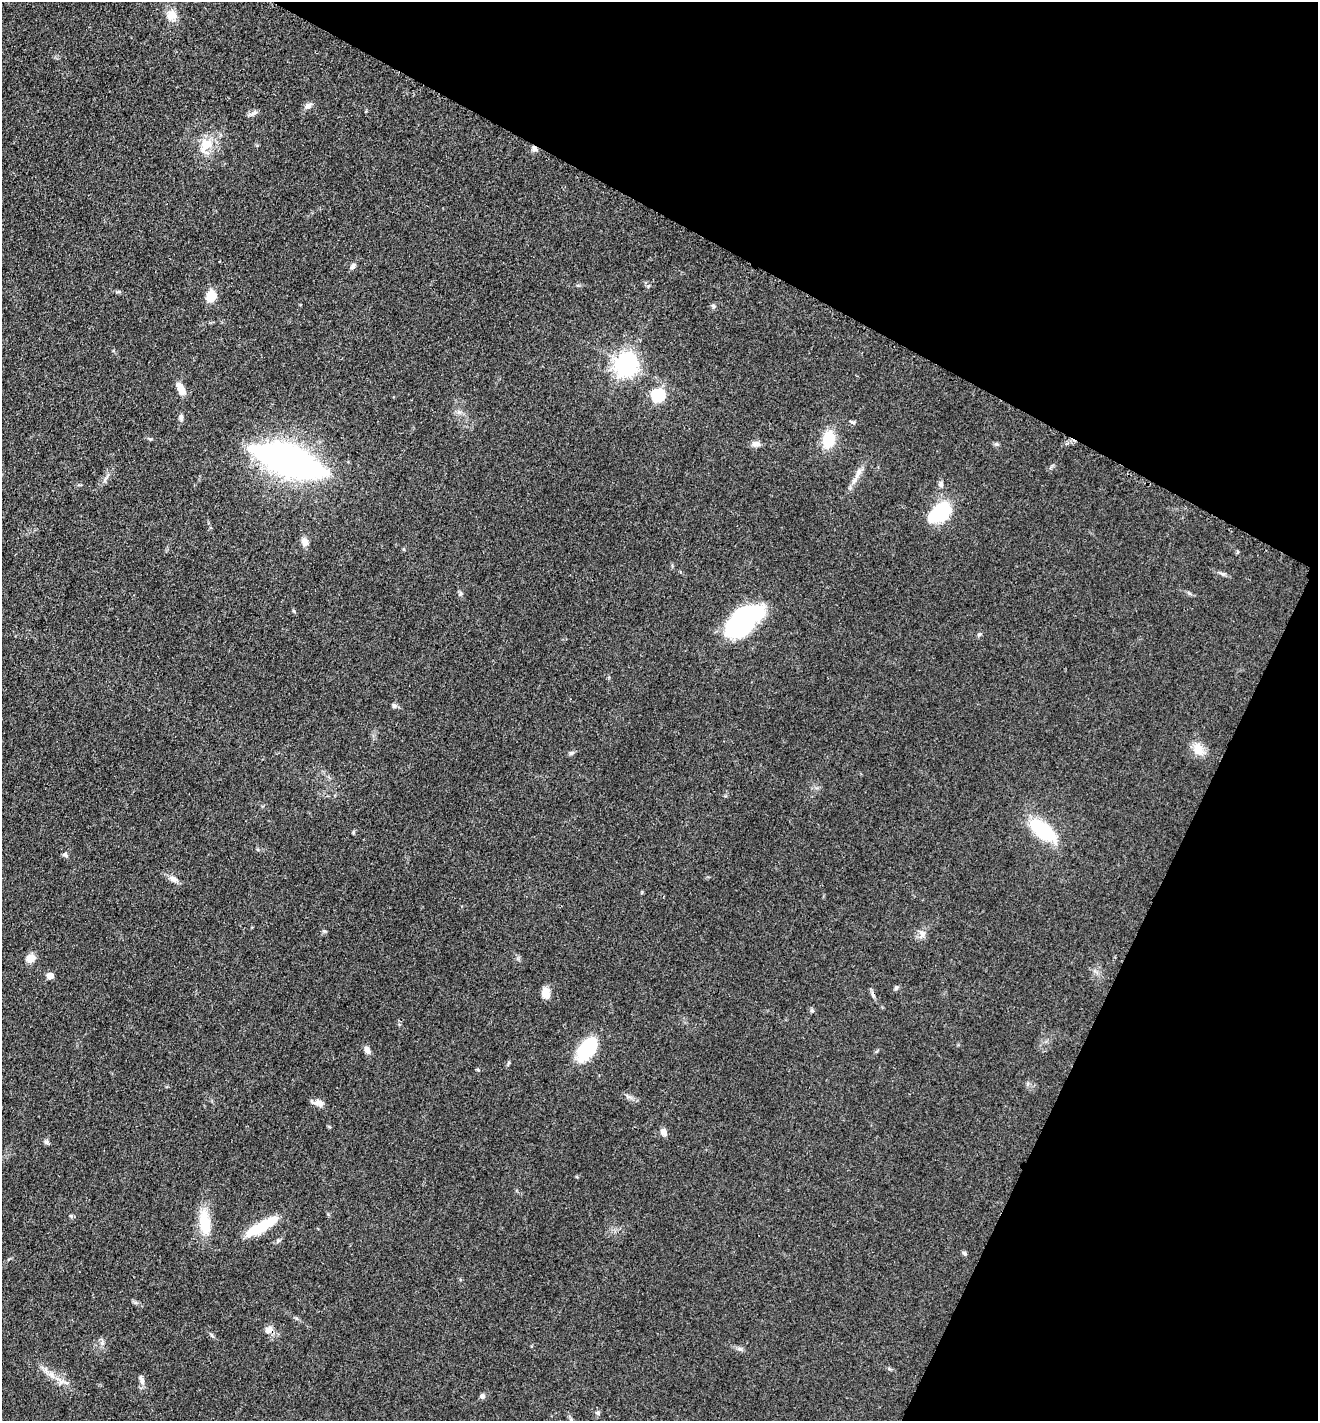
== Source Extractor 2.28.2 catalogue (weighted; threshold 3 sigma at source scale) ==
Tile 8 of 4 x 4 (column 4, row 2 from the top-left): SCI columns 4247-5562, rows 2945-4363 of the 5880 x 5796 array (HDU 1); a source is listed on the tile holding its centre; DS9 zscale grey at full resolution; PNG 1320 x 1423 px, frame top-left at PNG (2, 2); no overlay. Shown black and unused: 26% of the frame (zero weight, under 3 of 4 exposures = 2% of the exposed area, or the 3 px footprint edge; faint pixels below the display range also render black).
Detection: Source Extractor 2.28.2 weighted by HDU 2 'WHT'; one run over the whole footprint, this tile lists its part. Background 0.0639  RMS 0.0058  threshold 0.026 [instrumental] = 3 sigma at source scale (4.5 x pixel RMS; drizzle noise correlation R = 1.50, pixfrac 1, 0.05/0.05 arcsec/px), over >= 5 px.
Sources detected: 58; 4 inside a brighter object's white glare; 1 cosmic-ray / hot-pixel residue — not listed; the other 53 listed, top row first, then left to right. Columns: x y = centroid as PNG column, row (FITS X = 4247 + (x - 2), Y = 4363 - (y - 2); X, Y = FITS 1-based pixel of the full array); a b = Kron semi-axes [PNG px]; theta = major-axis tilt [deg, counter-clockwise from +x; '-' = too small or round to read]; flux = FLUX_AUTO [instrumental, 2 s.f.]
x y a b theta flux
172 15 13 12 - 5.8
308 106 9 7 22 2.3
254 112 8 6 35 1.6
206 145 22 16 51 11
534 148 7 6 - 1.7
353 266 8 6 59 1.5
211 296 8 7 - 12
713 306 7 4 -46 0.98
626 364 8 7 - 410
181 390 10 8 -53 4.9
658 395 6 6 - 68
181 417 8 6 -87 1.7
853 422 8 5 6 1.1
829 439 16 11 77 18
756 444 11 7 -2 2.7
997 444 6 4 -89 0.93
289 461 76 28 -19 170
859 472 15 5 64 3.2
941 484 8 6 -69 1.6
942 511 11 10 - 49
305 542 9 7 -85 3.7
1237 552 5 3 - 0.61
460 593 6 5 - 1
294 611 5 3 - 0.62
743 621 43 22 39 77
979 634 6 4 2 0.79
394 706 7 6 - 1.4
1198 749 18 13 -90 6.7
572 753 7 5 20 1.1
1043 831 33 15 -40 31
65 855 8 4 -17 1.3
173 879 12 7 -31 3
923 934 12 8 79 3
30 958 13 10 17 4.6
50 976 5 4 - 6.7
896 988 6 5 - 0.97
546 993 12 8 -80 6.2
587 1049 29 16 54 26
367 1050 10 6 -61 2.7
319 1103 13 8 -14 3.3
663 1132 10 7 -75 2.5
46 1142 8 5 -28 1.2
71 1216 5 4 - 0.8
205 1222 33 15 -83 16
263 1226 20 10 49 12
964 1253 7 4 -45 0.94
269 1330 10 9 - 3.6
212 1335 7 4 -45 0.91
740 1349 7 4 -18 1.2
141 1380 13 5 -70 2.1
66 1383 9 3 -30 1.5
482 1396 7 6 - 1.5
598 1413 6 5 - 1
Overlapping masked pixels (flux is a lower limit): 1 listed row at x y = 534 148
Unlisted compact peaks at least as high as the median listed source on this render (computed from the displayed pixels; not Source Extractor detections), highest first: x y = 324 931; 1223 574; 102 1343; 478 1070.